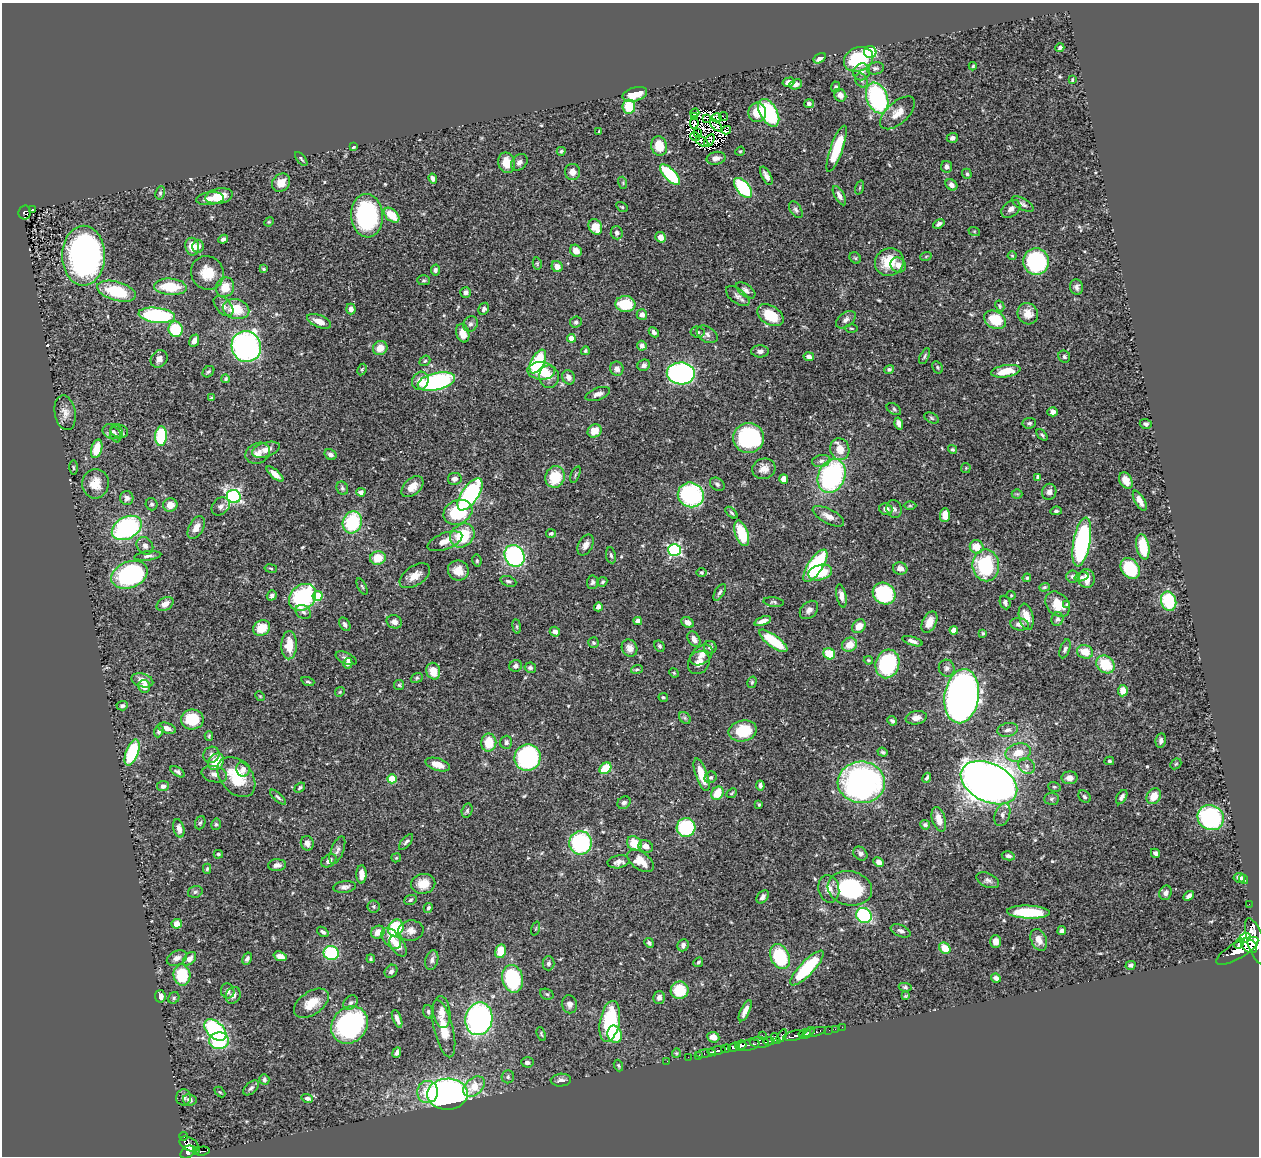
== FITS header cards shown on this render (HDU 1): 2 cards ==
NAXIS1  =                 1257
NAXIS2  =                 1154

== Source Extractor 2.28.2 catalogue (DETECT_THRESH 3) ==
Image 1257 x 1154 px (HDU 1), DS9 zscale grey, 1 PNG px = 1 image px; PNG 1261 x 1158 px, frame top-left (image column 1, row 1154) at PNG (2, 3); each listed source drawn as its Kron ellipse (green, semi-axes under 4 px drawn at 4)
Background 0.441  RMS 0.02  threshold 0.0609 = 3 sigma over >= 5 px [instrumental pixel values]
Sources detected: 547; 11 with non-positive FLUX_AUTO (blend fragments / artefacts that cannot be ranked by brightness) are neither listed nor drawn; of the other 536, the 500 brightest by FLUX_AUTO listed and drawn (36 fainter detections omitted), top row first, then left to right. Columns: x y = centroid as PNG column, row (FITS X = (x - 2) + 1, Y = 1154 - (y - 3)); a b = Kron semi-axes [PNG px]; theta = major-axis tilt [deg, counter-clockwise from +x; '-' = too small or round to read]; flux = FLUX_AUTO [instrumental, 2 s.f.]
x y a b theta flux
1060 48 4 3 - 3.5
870 52 6 6 - 110
820 58 7 4 33 8
858 59 15 12 23 93
973 66 4 4 - 1.6
875 68 9 6 11 3.4
862 72 9 8 - 6.5
861 80 7 5 -55 3.3
1072 80 4 3 - 1.7
789 82 6 4 13 7.1
796 84 6 4 22 5.1
836 87 5 4 - 2.8
635 94 12 6 17 25
840 95 6 5 - 9.1
877 98 16 10 -68 200
809 104 5 4 - 3.7
629 107 7 6 - 41
757 112 9 9 - 23
695 113 5 3 - 4.4
769 113 15 8 -61 100
898 113 21 11 42 17
695 117 4 2 - 2.4
723 117 5 2 - 2
707 118 4 3 - 1.4
717 118 5 4 - 1.7
694 123 6 3 82 2.2
716 125 7 3 -47 1.5
726 130 4 3 - 2.9
599 131 4 4 - 1.5
698 132 4 2 - 1.5
695 137 5 3 - 1.9
952 138 6 5 - 4.9
702 141 7 2 -31 2.4
709 141 7 3 56 3.7
659 146 10 7 -74 30
353 147 3 3 - 1.9
837 149 24 6 70 58
561 151 4 4 - 2
740 151 5 4 - 1.5
716 158 9 6 12 7.1
301 159 8 3 -52 2
519 162 9 7 47 5.8
506 163 10 8 -77 19
947 167 6 5 - 5
572 172 8 7 - 10
967 174 5 4 - 2.5
670 175 13 5 -46 90
766 176 10 4 -62 7.1
433 178 5 4 - 4.7
281 183 10 8 46 14
623 183 6 4 -73 1.7
951 185 6 5 - 5.6
743 188 11 6 -50 110
860 188 7 3 71 1.4
160 193 7 4 81 2.7
219 196 14 7 11 27
839 196 11 4 -61 5.8
210 199 14 6 6 8.3
1023 204 12 5 -30 4.3
622 207 6 4 -31 1.8
32 209 3 3 - 7.6
1011 209 11 7 40 7.1
796 210 9 5 -57 3.7
25 212 7 6 - 86
392 215 9 5 -43 29
367 216 22 16 -86 170
269 222 5 4 - 1.5
939 224 6 4 32 4.3
595 227 8 6 -62 21
974 231 6 4 -18 1.4
617 233 6 6 - 3.5
661 237 5 4 - 10
223 239 5 3 - 4.3
198 246 6 5 - 7.4
192 247 9 7 -78 22
576 251 6 5 - 10
84 256 30 21 90 460
926 256 6 3 20 1.5
1012 256 4 4 - 1.5
855 258 6 5 - 2.3
889 262 15 13 38 37
1036 262 13 13 - 170
537 263 6 4 -79 1.8
898 265 8 7 - 8.3
557 267 6 5 - 10
263 269 4 3 - 1.5
435 270 6 4 79 3.1
207 273 17 16 - 31
424 280 6 5 - 2.5
170 287 16 8 -4 48
225 287 10 9 - 24
1077 287 8 6 -79 4.6
746 290 11 5 -36 5.1
116 291 20 9 -16 64
466 292 5 5 - 4.8
738 296 14 7 -38 6.8
625 304 10 8 -4 47
223 306 12 7 -46 7
1000 306 5 3 - 1.9
236 309 13 10 -13 39
351 309 5 5 - 6.5
484 309 6 5 - 3.8
1028 314 11 10 - 13
157 315 18 7 -7 160
642 315 5 5 - 6.6
770 315 14 9 -32 39
846 320 11 7 37 5.6
995 320 11 8 -27 44
319 321 13 6 -22 11
576 322 6 5 - 2.9
470 324 8 7 - 4.4
851 328 6 3 -1 1.5
176 329 8 7 - 59
654 332 6 4 -45 4.5
697 332 7 5 -5 3.2
463 333 9 6 -76 16
707 334 11 7 -32 5.8
571 338 4 4 - 17
194 341 6 4 68 8.4
642 346 5 4 - 5.4
246 347 15 14 - 400
380 348 7 7 - 14
585 351 4 4 - 2
760 351 9 6 1 5.2
925 356 8 4 63 2.5
809 357 5 4 - 4.7
1064 357 6 5 - 3.1
159 359 9 8 - 7.7
425 361 6 4 41 2
538 361 13 6 62 93
644 365 6 5 - 4.4
938 367 6 4 -58 2.1
362 369 6 4 63 1.9
617 369 7 6 - 6.6
889 369 5 4 - 2.8
541 371 14 9 -4 38
1006 371 15 6 9 28
208 372 6 5 - 2.8
681 373 14 11 -3 380
549 377 11 10 - 13
568 377 7 6 - 7.6
226 379 4 4 - 2.1
420 381 9 8 - 15
436 382 19 8 13 240
598 394 13 6 20 6.6
211 398 4 3 - 2
894 409 8 5 -32 2.6
1053 412 5 4 - 5.4
65 413 17 10 -80 11
931 418 7 5 -28 2.2
899 423 6 4 -74 6.1
1029 423 7 5 7 2.8
1146 424 6 5 - 3.6
119 431 9 6 -18 3.8
595 431 7 6 - 17
113 432 10 7 -13 6.6
116 435 8 5 -67 3.3
1042 435 7 4 -50 2.3
161 436 9 6 87 100
749 438 15 15 - 160
97 449 9 5 75 27
840 449 11 9 -72 18
952 449 5 4 - 1.9
266 450 14 7 16 10
258 453 13 10 25 9.8
330 454 6 5 - 4.4
821 461 9 6 11 5.2
73 468 7 3 -89 1.8
966 468 5 5 - 1.4
764 469 12 10 15 11
275 474 10 4 -41 8.9
575 474 9 3 69 1.8
832 476 17 13 67 220
555 477 11 9 69 41
1038 477 4 4 - 5.6
455 479 7 6 - 5.5
784 479 5 4 - 11
1126 481 9 6 -60 13
95 484 15 13 85 19
717 484 8 6 -37 3.2
412 487 13 8 43 14
342 488 7 5 -64 2.9
361 492 4 4 - 7
1049 492 8 7 - 6.5
470 494 18 8 56 250
1017 494 5 5 - 1.7
691 495 13 12 - 190
234 496 7 6 - 290
127 498 7 6 - 5.4
1140 501 11 5 -60 10
152 504 6 6 - 3.3
170 505 7 6 - 14
221 506 10 8 43 6.5
910 506 6 4 0 1.5
886 509 6 5 - 7.9
894 509 9 7 -68 4.9
1056 511 6 4 7 2.7
458 512 15 11 26 78
731 513 7 4 -44 2.3
945 515 7 5 88 12
828 516 17 7 -27 10
352 522 11 9 72 84
196 527 12 7 62 11
127 528 16 11 29 200
551 533 5 4 - 2.1
742 533 13 6 -71 52
462 536 13 11 40 56
445 541 18 8 21 13
1082 542 25 8 80 230
586 545 11 7 62 8.2
145 546 9 7 -51 5.6
977 547 7 6 - 22
1143 547 13 6 -79 41
674 550 6 6 - 230
611 555 8 5 -80 3.1
148 556 14 4 7 4.4
515 556 11 9 -62 190
378 558 8 7 - 28
477 561 6 4 -78 2.1
986 565 16 13 -81 110
815 566 19 7 57 140
271 568 6 3 -9 1.7
1130 568 11 8 -54 81
900 569 7 6 - 7.6
458 570 10 10 - 16
701 572 5 4 - 2
820 572 12 7 15 41
129 575 19 13 21 210
415 576 17 10 35 14
1072 577 6 6 - 3.4
1081 577 7 4 17 3.4
1027 578 4 4 - 2.1
1087 578 9 8 - 17
508 581 8 5 -21 3.3
593 582 6 5 - 3.3
602 582 5 4 - 2.2
362 586 9 3 -62 2.1
1044 587 5 4 - 1.8
720 592 9 4 59 3.5
884 593 12 10 -35 87
272 595 5 4 - 3.1
1011 595 4 4 - 1.4
318 596 5 5 - 55
841 596 12 5 -79 7.2
302 597 15 12 43 140
1169 601 10 7 -76 77
774 602 10 4 -7 2.6
1005 602 7 5 -67 3.5
165 604 9 6 29 10
1057 604 14 10 -47 25
1067 605 4 4 - 3
598 607 4 4 - 5.7
809 610 10 7 45 7.2
303 612 8 6 -32 4.1
1026 617 13 7 -77 16
1057 619 7 6 - 3.8
638 621 4 4 - 10
763 621 9 4 19 7.4
394 622 8 6 -23 6.1
688 622 7 5 -32 7.5
929 622 11 6 63 13
345 624 7 5 -58 4.1
1019 624 9 6 -9 6.4
517 626 7 3 -82 1.7
859 626 7 6 - 13
262 628 9 7 30 27
954 630 4 4 - 17
555 632 5 4 - 6.2
983 633 4 4 - 1.8
694 639 8 5 -61 8
773 641 17 6 -36 62
912 641 10 4 -18 5.5
593 643 5 5 - 2.3
289 645 14 8 88 25
849 645 8 7 - 19
659 646 6 5 - 2.4
710 647 6 6 - 4.6
630 648 9 7 -62 9
1065 649 10 5 71 3.6
1085 652 8 6 -18 21
829 654 6 5 - 39
701 655 12 8 39 10
346 658 11 5 -26 5.5
868 660 5 3 - 1.9
348 663 5 4 - 5.6
699 663 12 10 55 11
887 664 14 12 74 140
1105 664 10 8 -40 40
516 666 6 5 - 4.6
530 668 6 5 - 3.4
947 668 8 8 - 4.9
637 669 6 4 16 1.8
433 671 8 6 -75 21
674 673 5 4 - 1.5
417 678 6 4 22 2.1
142 680 11 6 -16 11
308 681 6 4 -19 2.1
752 682 6 4 75 1.9
399 685 5 5 - 1.8
144 686 6 6 - 13
1123 691 5 5 - 12
340 692 5 4 - 1.7
260 696 5 4 - 1.4
962 696 27 17 82 1100
663 697 5 4 - 2
122 706 5 4 - 2.8
685 718 7 5 -46 3
916 718 10 6 10 8.3
192 719 11 10 - 45
892 721 5 4 - 2.8
167 728 9 5 -19 6.8
1008 730 10 7 12 5.8
159 731 6 4 68 3.2
743 731 14 10 12 51
209 736 4 3 - 1.7
1161 741 7 5 79 4.3
506 742 6 6 - 3.8
489 743 9 7 82 30
883 752 5 3 - 2.2
1018 752 13 9 15 20
132 753 13 6 69 93
211 755 8 7 - 6
527 758 13 13 - 220
1109 761 5 4 - 2.2
216 762 9 7 51 32
1176 764 6 4 44 1.7
438 765 13 6 -16 12
1027 766 9 7 -40 6
605 768 6 5 - 53
243 769 7 6 - 6.2
177 772 8 4 -32 3.6
214 774 13 8 -14 7.9
701 775 17 6 -71 29
236 777 23 15 -50 51
711 777 6 5 - 3
927 778 5 3 - 2.5
1070 778 8 6 1 7.3
392 779 5 4 - 37
861 782 23 21 -2 430
989 783 30 19 -26 1600
760 785 5 3 - 4
163 786 6 5 - 5.2
1054 787 6 4 -19 2
300 788 6 4 41 2.3
717 793 7 5 62 29
732 793 6 3 42 1.4
1154 796 8 6 57 17
278 797 10 4 -42 3.1
1084 797 7 5 -45 2.9
1122 797 8 4 59 4.3
1051 799 7 6 - 3
624 803 7 5 39 3.7
759 804 3 3 - 1.5
467 811 7 5 76 2.8
1002 815 12 7 70 7.1
1211 818 13 12 - 180
939 819 13 6 -74 14
200 823 7 5 68 2.5
216 824 6 4 76 2.2
925 825 5 4 - 3.7
179 828 9 5 -76 8.3
686 828 9 9 - 110
406 842 10 4 50 3.2
307 843 7 6 - 6.2
580 843 11 11 - 190
634 843 8 7 - 28
646 846 7 6 - 9.2
337 850 15 6 69 5.4
1155 853 5 4 - 4.3
218 854 4 4 - 2.1
860 854 8 6 -43 4.8
1008 856 7 4 -11 4.3
396 858 5 4 - 1.5
329 861 8 5 36 5.8
641 861 15 8 -36 22
619 862 11 6 9 8.3
879 862 5 4 - 7.1
277 865 9 6 2 5.9
207 869 5 4 - 1.9
361 874 9 5 89 12
1239 878 6 4 -8 5.8
1244 879 5 4 - 2.4
988 880 12 7 -24 5.1
423 884 12 10 10 20
344 887 11 6 7 5.1
850 888 22 17 -11 110
829 889 14 10 -79 12
195 892 7 5 16 3.1
1166 893 7 6 - 4.7
1189 896 6 4 41 4.5
763 897 7 5 52 4.5
410 900 6 4 21 2.2
1249 904 2 2 - 4.8
373 906 6 6 - 2.5
428 908 5 4 - 2.6
1028 912 21 6 -2 66
864 915 8 7 - 110
177 924 5 4 - 13
396 928 9 7 58 67
536 928 7 3 71 1.4
1062 930 4 4 - 4.9
411 931 13 10 5 9.8
901 931 10 5 -23 4.7
323 932 6 4 -37 3
378 932 7 6 - 15
391 938 12 7 -49 19
1245 938 6 4 34 300
1039 940 11 7 -67 10
995 941 6 5 - 9.6
1255 941 24 8 -72 2300
649 943 5 4 - 2.8
1239 943 6 4 46 250
683 945 6 5 - 4.6
398 946 12 6 -54 11
1249 946 9 6 -38 1100
945 948 6 5 - 22
500 951 7 5 78 29
1237 951 24 8 30 1600
331 953 7 7 - 96
280 956 7 4 -18 9.8
780 956 13 9 -65 98
177 958 10 7 24 7.1
247 958 6 4 60 3.8
189 959 8 5 47 7.2
371 959 4 4 - 1.9
432 960 10 6 76 4.9
698 962 5 4 - 2.7
548 963 7 6 - 3.6
1131 965 5 4 - 3.5
807 968 23 7 46 98
391 971 7 5 52 4.6
182 975 10 8 -84 54
996 978 5 4 - 4.8
513 979 14 10 -78 120
905 987 6 4 -9 2.4
680 990 9 8 - 40
228 991 7 6 - 5.8
547 994 7 5 -22 2.7
233 995 9 7 63 5.9
160 996 6 5 - 6.4
906 996 4 3 - 1.5
659 997 6 5 - 5
174 998 6 5 - 2.3
311 1003 20 11 34 23
351 1003 8 6 43 4.1
569 1004 9 7 -80 6.9
745 1011 11 4 64 8.5
428 1012 7 5 -74 3.2
442 1012 16 8 -83 11
397 1019 9 4 -68 6.4
479 1019 16 13 78 350
610 1021 21 9 79 95
350 1025 20 17 49 270
842 1027 2 2 - 5.5
444 1029 29 9 -76 31
835 1029 2 2 - 7.2
215 1030 13 8 -43 200
829 1030 2 2 - 8.8
815 1032 11 3 17 58
804 1033 6 4 17 400
809 1033 7 3 45 190
541 1034 7 4 -70 2
615 1034 9 7 -69 65
762 1035 4 2 - 42
782 1036 7 3 59 140
794 1036 11 5 11 420
713 1037 6 5 - 12
775 1038 5 4 - 160
219 1041 10 8 2 74
769 1041 6 3 2 130
759 1042 10 5 -3 210
741 1045 6 4 22 560
748 1045 11 5 11 220
734 1047 6 4 20 220
726 1049 5 3 - 220
717 1051 9 3 10 420
397 1053 5 4 - 4.4
676 1053 4 4 - 1.6
706 1053 10 3 9 58
698 1055 3 2 - 42
688 1057 2 2 - 6
667 1061 2 2 - 3.7
527 1062 6 5 - 4.5
618 1065 6 4 -68 2
508 1077 6 6 - 2.7
264 1080 5 5 - 3.4
561 1080 10 6 5 5.6
474 1086 12 8 41 26
251 1088 9 5 41 3.6
220 1092 6 4 -44 1.5
428 1092 11 10 - 31
447 1094 20 15 1 430
184 1097 8 7 - 4.1
307 1098 6 4 -15 4.6
190 1100 7 5 -12 4.8
183 1136 4 3 - 16
189 1144 10 6 -30 310
197 1150 3 2 - 27
202 1151 8 3 9 70
188 1152 8 5 35 290
At the frame edge (FLAGS 8, measured only in part): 1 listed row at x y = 1255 941
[36 fainter detections neither listed nor drawn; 11 non-positive-flux detections neither listed nor drawn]